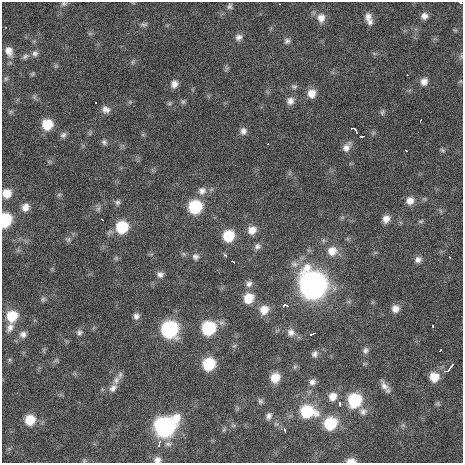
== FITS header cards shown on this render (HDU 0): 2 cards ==
NAXIS1  =                  461 / length of data axis 1
NAXIS2  =                  461 / length of data axis 2

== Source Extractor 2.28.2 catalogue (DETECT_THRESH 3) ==
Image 461 x 461 px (HDU 0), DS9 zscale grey, 1 PNG px = 1 image px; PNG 465 x 465 px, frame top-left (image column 1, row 461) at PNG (2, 2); no overlay
Background 2490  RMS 43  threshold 128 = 3 sigma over >= 5 px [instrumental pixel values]
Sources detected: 109; all 109 listed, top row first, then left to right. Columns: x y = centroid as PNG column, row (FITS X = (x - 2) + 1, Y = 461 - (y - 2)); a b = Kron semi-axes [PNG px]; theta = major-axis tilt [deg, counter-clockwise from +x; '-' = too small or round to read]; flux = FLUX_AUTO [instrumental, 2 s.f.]
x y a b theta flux
461 3 3 2 - 1.6e+04
64 4 8 6 23 6.9e+03
280 4 2 2 - 1.4e+03
230 6 8 6 88 7.5e+03
424 16 8 8 - 1.5e+04
368 17 11 10 - 1.7e+04
321 18 11 9 82 2.4e+04
370 22 8 7 - 1.1e+04
144 24 10 5 9 7.3e+03
5 27 3 2 - 5.3e+03
239 37 9 8 - 1.2e+04
287 41 8 7 - 8.6e+03
9 51 12 9 -68 2.3e+04
35 53 9 8 - 1.1e+04
25 56 9 6 36 8.5e+03
132 62 7 4 90 4.7e+03
32 74 5 5 - 3.9e+03
407 75 2 2 - 1.9e+03
424 81 9 8 - 1.7e+04
174 84 9 7 72 1.7e+04
294 86 8 6 -24 6.7e+03
311 93 9 8 - 2.9e+04
34 97 7 4 72 5.0e+03
290 101 9 9 - 1.7e+04
183 102 7 5 68 5.4e+03
96 103 2 2 - 2.0e+03
106 109 11 9 -25 1.6e+04
382 113 9 5 81 7.0e+03
420 120 3 2 - 3.1e+03
47 124 10 9 - 7.2e+04
351 128 3 2 - 4.0e+03
355 130 5 3 - 8.6e+03
243 131 9 8 - 1.4e+04
63 135 9 7 46 8.7e+03
362 136 5 3 - 6.3e+03
104 142 8 6 -39 8.0e+03
268 144 2 2 - 1.7e+03
346 147 12 8 54 1.9e+04
406 150 3 2 - 2.4e+03
442 150 7 4 -27 4.7e+03
202 191 11 11 - 2.0e+04
7 193 9 9 - 3.8e+04
59 195 6 4 1 4.3e+03
410 201 10 9 - 2.2e+04
117 202 7 7 - 7.7e+03
25 207 10 8 61 2.2e+04
195 207 10 10 - 1.6e+05
98 208 8 6 54 7.7e+03
386 219 8 7 - 2.1e+04
5 220 10 8 76 1.4e+05
421 221 8 4 18 4.6e+03
122 227 11 10 - 1.2e+05
252 230 10 9 - 2.7e+04
228 236 10 9 - 9.2e+04
68 239 7 6 - 6.7e+03
257 246 9 7 16 1.0e+04
332 251 12 11 - 3.5e+04
225 255 4 3 - 6.7e+03
195 256 9 8 - 1.1e+04
450 257 3 2 - 2.6e+03
418 259 9 8 - 1.3e+04
233 262 5 3 - 1.0e+04
160 274 9 7 -16 1.2e+04
249 284 9 8 - 1.2e+04
313 285 14 13 - 2.2e+06
248 298 10 10 - 5.7e+04
43 299 7 6 - 5.9e+03
285 305 5 3 - 1.9e+04
395 309 8 8 - 2.0e+04
264 310 11 10 - 3.5e+04
12 316 10 10 - 7.4e+04
136 316 8 7 - 1.2e+04
433 326 3 2 - 3.0e+03
10 327 12 8 66 1.6e+04
208 328 11 10 - 1.8e+05
169 330 11 11 - 3.5e+05
79 332 8 7 - 8.9e+03
291 332 11 10 - 1.8e+04
23 334 9 8 - 1.3e+04
312 334 6 2 22 4.7e+03
234 346 6 4 19 3.9e+03
365 350 8 8 - 9.3e+03
440 350 3 2 - 3.4e+03
315 354 8 7 - 1.1e+04
209 364 10 9 - 1.3e+05
449 368 15 4 45 1.7e+04
434 377 10 10 - 4.6e+04
275 378 9 8 - 4.3e+04
116 380 12 9 68 1.9e+04
312 382 8 8 - 1.2e+04
384 386 14 7 -55 1.8e+04
113 388 11 8 49 1.7e+04
333 397 10 9 - 2.7e+04
354 400 11 10 - 1.7e+05
260 401 7 6 - 6.5e+03
340 403 4 3 - 1.6e+04
438 404 6 6 - 5.3e+03
307 411 15 12 -8 1.4e+05
363 411 10 10 - 1.5e+04
269 416 9 7 75 1.1e+04
176 418 12 11 - 3.9e+04
30 420 10 9 - 5.9e+04
330 423 11 10 - 1.2e+05
164 427 12 12 - 6.1e+05
284 430 6 3 -67 5.8e+03
159 443 9 4 73 1.0e+04
157 460 9 8 - 1.5e+04
84 461 6 4 0 3.7e+03
351 461 10 5 3 1.9e+04
At the frame edge (FLAGS 8, measured only in part): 6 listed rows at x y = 461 3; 64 4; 7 193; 5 220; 157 460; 351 461